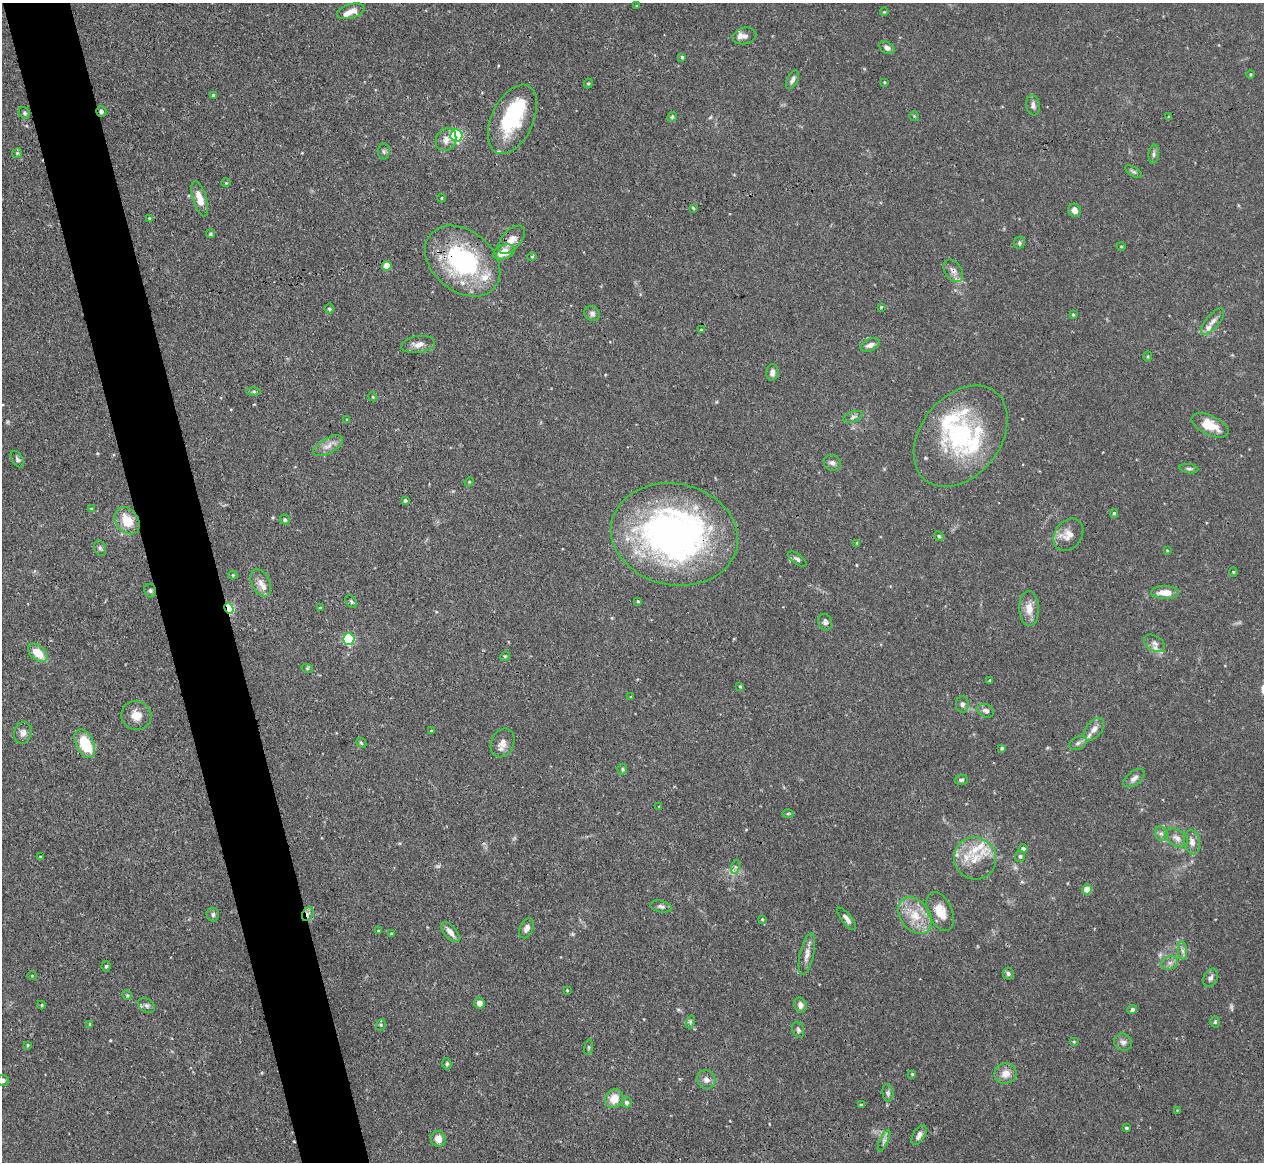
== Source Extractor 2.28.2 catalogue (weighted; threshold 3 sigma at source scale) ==
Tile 11 of 4 x 4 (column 3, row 3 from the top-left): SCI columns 2535-3796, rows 1306-2465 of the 5067 x 5049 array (HDU 1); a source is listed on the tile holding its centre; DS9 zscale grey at full resolution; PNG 1266 x 1164 px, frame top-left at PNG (2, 3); each listed source drawn as its Kron ellipse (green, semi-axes under 4 px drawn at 4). Shown black and unused: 5% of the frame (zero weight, under 3 of 4 exposures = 1% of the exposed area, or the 3 px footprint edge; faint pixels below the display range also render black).
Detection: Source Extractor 2.28.2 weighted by HDU 2 'WHT'; one run over the whole footprint, this tile lists its part. Background 0.0736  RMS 0.0041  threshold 0.0184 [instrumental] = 3 sigma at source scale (4.5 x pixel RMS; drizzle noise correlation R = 1.50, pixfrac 1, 0.05/0.05 arcsec/px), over >= 5 px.
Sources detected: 186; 3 too faint to see at this stretch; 1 inside a brighter object's white glare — neither listed nor drawn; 18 inside a brighter listed object's ellipse — not listed separately; the other 164 listed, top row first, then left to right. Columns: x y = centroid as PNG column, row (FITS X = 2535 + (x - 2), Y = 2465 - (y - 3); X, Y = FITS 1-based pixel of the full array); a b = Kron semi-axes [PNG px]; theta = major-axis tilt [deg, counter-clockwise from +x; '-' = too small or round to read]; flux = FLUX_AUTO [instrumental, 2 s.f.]
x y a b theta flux
636 6 4 3 - 0.38
351 11 14 7 17 3.2
884 12 4 3 - 0.41
744 36 12 8 12 1.9
887 48 8 5 -35 1.8
682 57 4 3 - 0.62
1250 74 4 3 - 0.45
792 80 10 5 63 1.4
884 82 4 3 - 0.39
588 83 5 4 - 0.61
213 95 4 3 - 0.58
1033 105 10 7 -81 1.6
101 111 5 5 - 1.1
24 113 6 5 - 0.84
914 116 4 4 - 0.44
672 117 5 4 - 0.61
1169 117 4 3 - 0.58
512 119 37 21 64 29
457 136 6 6 - 57
446 140 12 9 60 2.7
384 152 8 6 -88 0.95
17 153 5 4 - 0.6
1154 154 9 5 84 1.1
1133 172 9 4 -31 0.82
226 183 4 4 - 0.42
441 198 4 3 - 0.35
200 199 18 7 -73 5.6
693 208 3 3 - 0.54
1074 210 7 6 - 2.1
149 218 3 3 - 0.31
210 234 4 4 - 0.66
511 240 17 9 48 4.2
1019 243 6 5 - 0.85
1121 246 4 3 - 0.31
504 252 11 7 23 6.5
532 257 5 4 - 0.5
463 261 42 30 -39 55
387 266 5 5 - 6.4
953 271 12 8 -56 2.4
881 307 4 2 - 0.35
329 309 5 5 - 0.64
592 313 8 7 - 1.5
1073 315 3 3 - 0.43
1213 321 16 6 49 2.6
701 330 4 3 - 0.57
418 344 17 8 8 3.1
870 345 10 6 23 2.1
1148 356 5 3 - 0.44
772 372 8 6 86 1.8
254 391 7 4 0 0.71
373 397 4 3 - 0.44
853 417 10 5 19 1.2
347 420 4 3 - 0.51
1210 425 20 9 -25 8.2
961 436 56 39 52 49
328 446 16 7 29 3.1
17 459 9 5 -58 0.95
832 463 9 7 -30 1.6
1189 469 9 4 -8 0.95
469 482 5 4 - 0.46
405 500 4 3 - 0.68
91 509 4 4 - 0.39
1114 513 4 4 - 0.56
285 520 5 5 - 0.82
127 521 15 11 -53 8.7
674 534 64 50 -11 180
1068 535 17 13 53 4.8
939 536 5 4 - 0.53
857 543 4 4 - 0.48
100 548 8 5 -73 0.96
1167 550 4 3 - 0.32
797 559 11 5 -37 1.1
1233 572 4 4 - 0.42
233 575 4 4 - 0.58
261 583 14 9 -64 3
150 591 7 6 - 0.9
1165 593 14 6 -2 5.7
638 601 4 3 - 0.47
351 602 7 5 -50 0.76
320 608 3 3 - 0.49
229 609 5 4 - 41
1029 609 17 10 -88 4.8
825 622 8 6 -74 1.3
349 639 6 6 - 39
1154 643 11 7 -32 1.9
38 653 11 7 -40 7.3
505 656 5 4 - 0.46
307 668 6 4 -18 0.46
990 680 4 3 - 0.5
740 686 3 3 - 0.45
631 697 3 3 - 0.44
962 704 8 6 -88 1.3
986 711 8 6 -25 1.5
136 716 15 14 - 4.7
1094 729 13 8 52 2.5
431 731 3 3 - 0.52
23 733 11 8 76 2.1
361 743 6 4 -45 0.6
503 743 15 11 66 3.3
1078 743 9 6 28 1.3
85 744 15 8 -65 15
1002 748 4 3 - 0.61
622 769 5 5 - 0.64
1134 778 12 6 36 2
961 780 6 5 - 0.9
659 807 4 3 - 0.35
788 813 5 3 - 0.44
1161 834 8 6 -68 1.2
1177 838 12 8 -32 2.4
1192 842 12 8 -78 2.8
1023 849 4 4 - 1.3
1020 856 5 5 - 0.89
40 857 3 2 - 0.3
975 858 21 20 - 10
735 867 7 4 72 0.83
1087 889 5 4 - 7.8
661 906 11 5 -11 1.3
940 911 20 12 -65 7.6
308 914 7 5 59 1.5
213 915 7 6 - 1.1
915 916 20 14 -54 9.6
762 919 3 3 - 0.39
847 919 13 5 -51 1.8
527 928 10 6 65 2.1
378 931 4 3 - 0.54
450 932 12 6 -50 3
392 934 3 3 - 0.6
1182 951 9 4 -81 1.3
807 954 21 7 77 2.9
1170 963 8 6 21 1.7
106 966 5 4 - 0.64
1008 974 6 5 - 0.93
32 975 4 3 - 0.38
1211 978 9 6 61 1.6
567 990 3 3 - 0.36
127 995 5 4 - 0.58
479 1003 6 5 - 2.1
41 1005 4 4 - 0.52
147 1005 9 6 -38 1.2
800 1005 8 6 -73 1.8
1132 1009 5 4 - 1.1
690 1022 6 4 73 0.67
1215 1022 5 4 - 0.55
90 1024 4 3 - 0.45
381 1025 6 4 69 0.6
798 1030 8 5 -70 0.88
1074 1042 5 3 - 0.44
1123 1042 9 8 - 1.8
28 1045 3 3 - 0.49
588 1047 8 4 82 0.6
447 1064 5 4 - 0.68
912 1074 3 3 - 0.39
1005 1074 11 10 - 4
3 1080 6 5 - 1
706 1080 9 9 - 2.3
888 1093 9 5 -82 1.1
614 1099 10 8 55 6.1
626 1102 5 5 - 1.2
861 1105 3 3 - 0.6
1177 1110 3 3 - 0.29
1126 1128 4 3 - 0.66
919 1135 11 6 61 2.2
438 1139 8 7 - 3.6
884 1141 12 4 65 1.4
Overlapping masked pixels (flux is a lower limit): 7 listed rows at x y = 101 111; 511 240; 463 261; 953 271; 674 534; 229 609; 308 914
Isophote crosses this tile's border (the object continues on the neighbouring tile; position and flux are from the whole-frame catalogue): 1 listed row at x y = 3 1080